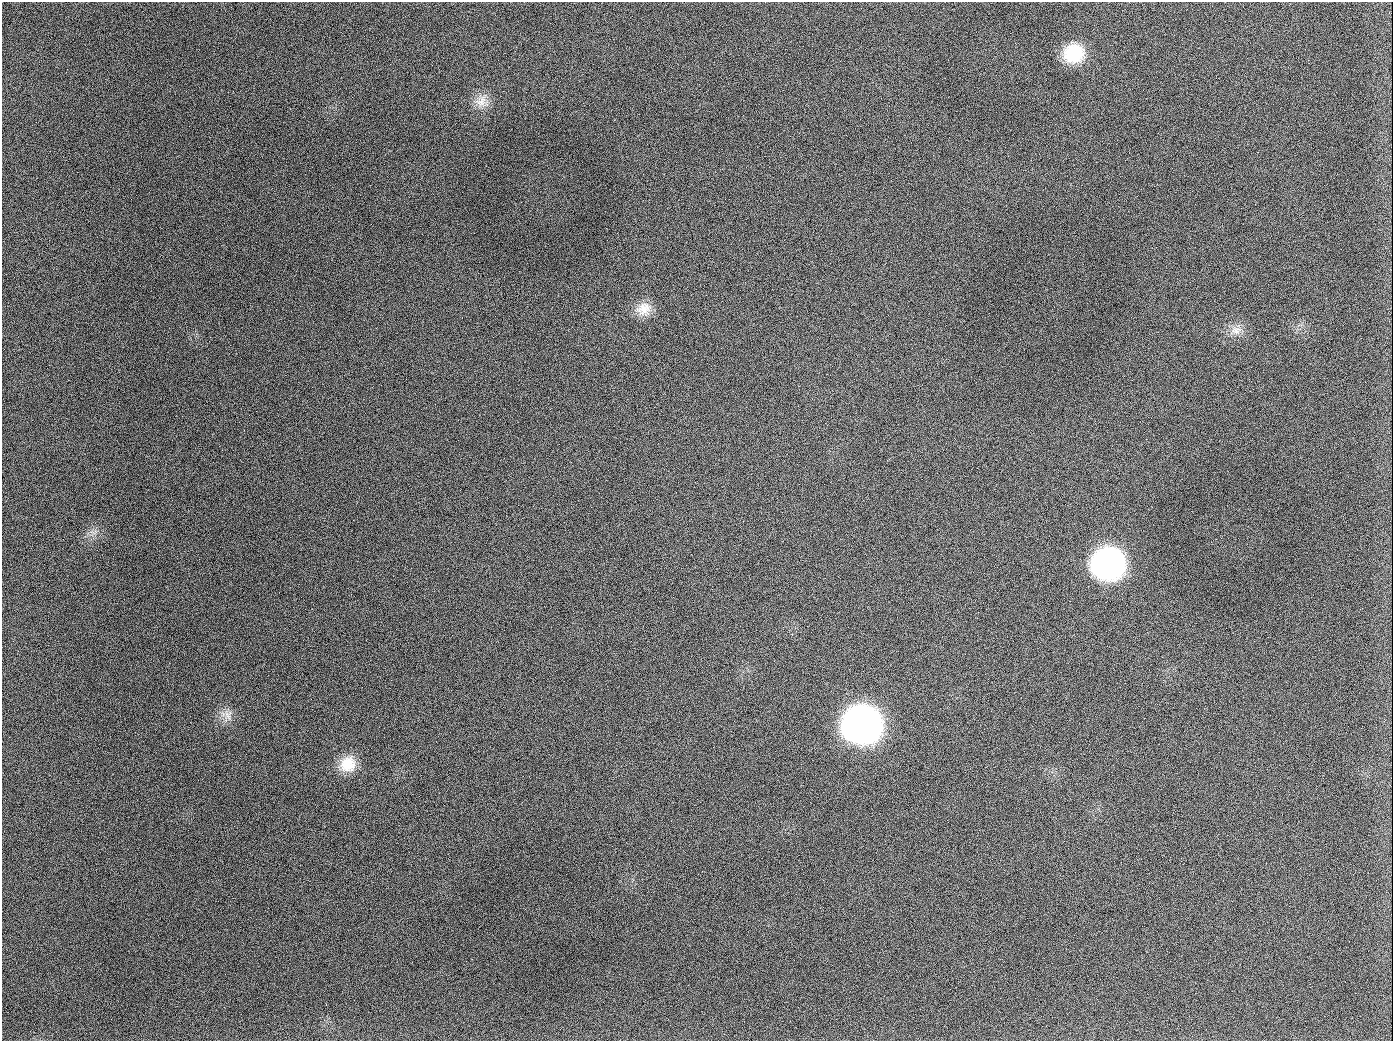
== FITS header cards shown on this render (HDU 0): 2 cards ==
NAXIS1  =                 1391
NAXIS2  =                 1039

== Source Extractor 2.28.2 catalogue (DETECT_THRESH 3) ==
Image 1391 x 1039 px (HDU 0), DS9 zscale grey, 1 PNG px = 1 image px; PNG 1395 x 1043 px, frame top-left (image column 1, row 1039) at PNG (2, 2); no overlay
Background 1970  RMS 81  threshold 243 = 3 sigma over >= 5 px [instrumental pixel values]
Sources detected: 11; all 11 listed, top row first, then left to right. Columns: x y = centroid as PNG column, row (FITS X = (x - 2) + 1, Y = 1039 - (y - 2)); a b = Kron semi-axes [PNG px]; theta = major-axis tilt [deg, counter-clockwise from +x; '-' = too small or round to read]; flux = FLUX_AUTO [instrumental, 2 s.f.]
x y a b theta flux
1074 53 23 20 21 2.3e+05
481 101 18 15 35 7.6e+04
189 126 2 2 - 5.8e+03
644 309 21 17 23 9.1e+04
1236 331 16 11 11 5.6e+04
654 407 2 2 - 3.6e+03
1108 564 24 22 9 1.9e+06
228 715 16 11 -84 5.3e+04
862 724 25 23 -1 4.3e+06
348 764 21 20 - 1.3e+05
944 1026 3 2 - 4.4e+03